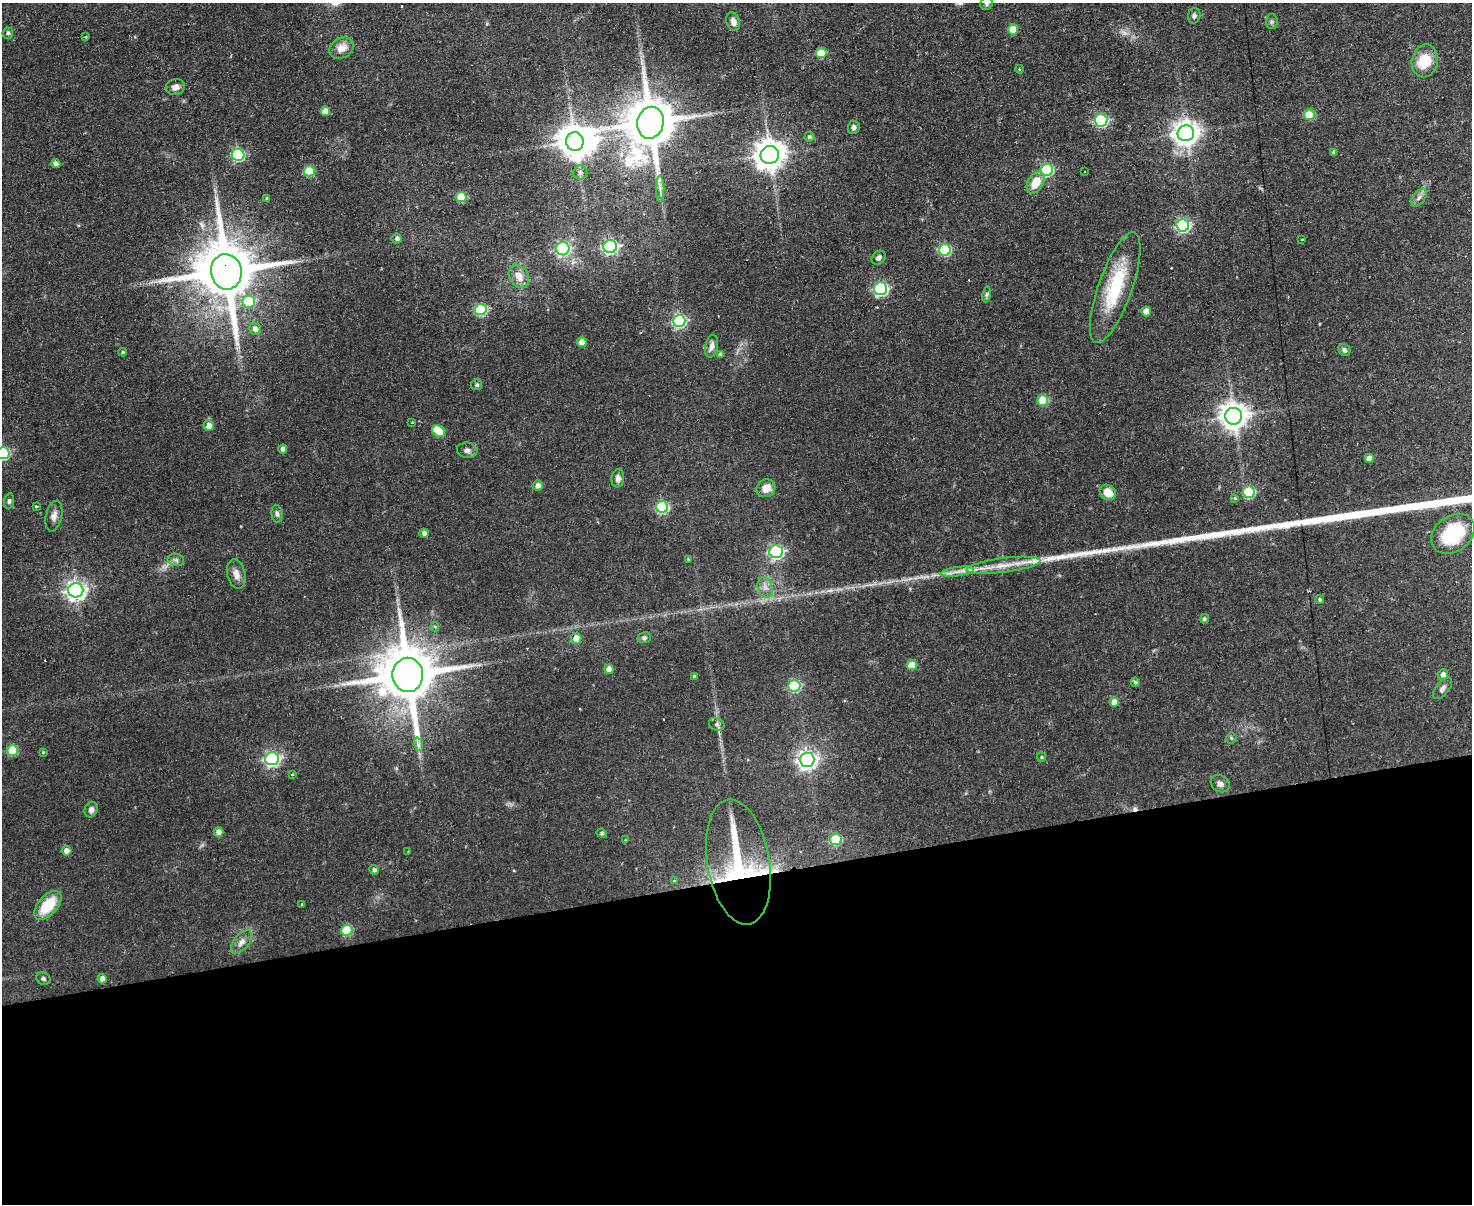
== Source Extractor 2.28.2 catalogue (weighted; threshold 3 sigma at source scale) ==
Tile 11 of 3 x 4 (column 2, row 4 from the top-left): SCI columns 1714-3183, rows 1-1202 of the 4782 x 4810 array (HDU 1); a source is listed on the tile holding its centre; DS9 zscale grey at full resolution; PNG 1474 x 1206 px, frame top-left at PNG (2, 3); each listed source drawn as its Kron ellipse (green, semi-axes under 4 px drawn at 4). Shown black and unused: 27% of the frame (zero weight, under 2 of 3 exposures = <1% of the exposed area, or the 3 px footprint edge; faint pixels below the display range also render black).
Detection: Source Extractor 2.28.2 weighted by HDU 2 'WHT'; one run over the whole footprint, this tile lists its part. Background 0.0587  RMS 0.0058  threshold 0.0261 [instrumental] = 3 sigma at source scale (4.5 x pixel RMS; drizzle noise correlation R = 1.50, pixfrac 1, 0.05/0.05 arcsec/px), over >= 5 px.
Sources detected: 132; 1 inside a brighter object's white glare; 5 cosmic-ray / hot-pixel residue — neither listed nor drawn; the other 126 listed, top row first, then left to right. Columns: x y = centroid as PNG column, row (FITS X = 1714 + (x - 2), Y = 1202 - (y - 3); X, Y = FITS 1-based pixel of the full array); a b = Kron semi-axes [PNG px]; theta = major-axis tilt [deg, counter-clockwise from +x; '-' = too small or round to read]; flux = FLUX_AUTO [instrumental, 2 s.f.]
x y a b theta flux
987 3 7 6 - 1.2
1194 16 8 6 75 1.5
1272 21 7 6 - 1.2
733 22 9 6 -69 3.4
1013 30 5 5 - 13
8 33 5 5 - 1.5
86 37 4 3 - 0.49
342 48 13 10 29 6.1
821 53 5 5 - 16
1425 61 16 13 78 15
1019 69 4 3 - 0.53
175 87 10 7 16 3.4
325 111 4 4 - 5.1
1309 115 5 5 - 19
1101 120 6 6 - 77
650 123 16 13 78 3200
853 127 7 6 - 1.6
1186 133 8 8 - 600
809 137 5 5 - 1.4
575 142 9 8 - 1100
1334 153 4 3 - 1.6
238 155 6 6 - 76
770 155 9 9 - 860
56 164 4 4 - 2.6
1047 170 6 6 - 60
309 171 5 5 - 22
1084 171 3 2 - 0.52
580 173 7 7 - 1.8
1036 183 12 7 59 10
660 189 13 2 90 1.9
461 197 5 5 - 20
1419 198 10 6 52 2.2
267 199 4 4 - 1.1
1183 225 6 6 - 100
397 238 5 5 - 1.7
1302 240 3 2 - 0.83
610 247 7 6 - 140
563 249 6 6 - 95
945 250 6 6 - 52
879 258 8 6 41 2.1
226 272 18 15 -79 4500
519 276 12 9 -57 5.6
1115 288 58 17 70 37
881 289 6 6 - 97
986 294 8 4 81 1.1
249 301 6 6 - 25
481 309 6 5 - 50
1146 311 5 5 - 5.8
679 321 6 6 - 100
255 329 6 5 - 2.9
582 342 5 4 - 6.7
712 346 11 6 79 2.8
1344 350 6 5 - 1.6
123 352 4 3 - 0.72
720 354 4 4 - 1.3
477 385 5 5 - 1.3
1043 400 5 5 - 26
1234 416 8 8 - 690
412 423 3 2 - 0.46
209 426 5 5 - 4.5
438 431 7 5 -33 17
283 449 4 4 - 2.3
467 450 10 7 -8 2.4
3 453 6 6 - 59
1369 458 5 4 - 6.1
618 478 9 6 84 2.6
538 486 5 5 - 2.7
766 488 9 8 - 6.7
1108 492 9 7 -36 8.4
1249 492 6 6 - 45
1235 498 3 3 - 1.2
9 501 8 5 82 1.4
36 506 3 3 - 1.6
662 507 6 6 - 66
277 514 9 5 -82 1.5
54 516 15 8 77 3.3
424 533 5 4 - 3.2
1453 534 24 17 37 30
776 552 7 6 - 120
688 559 3 3 - 0.53
176 560 8 6 -12 1.9
1003 565 37 7 7 11
957 572 17 4 8 4.2
236 574 15 9 -76 4.1
765 587 10 7 -70 3.3
76 590 7 7 - 310
1320 600 4 4 - 1.2
1204 619 5 4 - 1.2
435 627 5 4 - 1.2
576 638 5 5 - 6
644 638 7 5 10 1.3
912 665 5 5 - 12
609 669 5 4 - 5.7
1443 674 5 5 - 2.7
408 675 17 15 89 4300
694 676 3 3 - 0.8
1135 682 5 4 - 1.1
794 686 6 6 - 51
1442 688 13 6 50 2
1114 702 5 4 - 6.4
717 724 8 6 -25 1.6
1231 738 5 5 - 0.77
418 744 7 4 -72 1.5
13 750 5 5 - 28
43 752 3 3 - 0.59
1041 757 5 4 - 0.73
272 759 7 6 - 140
807 760 7 7 - 300
292 774 3 3 - 0.65
1220 784 10 8 -30 2.6
91 810 8 6 62 2.1
218 832 5 4 - 3.6
602 833 5 4 - 0.82
836 839 6 5 - 35
626 840 3 3 - 1.7
66 851 5 5 - 4.2
408 851 3 2 - 0.43
738 862 63 31 -80 89
374 870 5 4 - 1.5
674 880 4 3 - 0.72
302 904 4 3 - 0.49
48 905 17 9 49 18
347 930 5 5 - 29
241 942 14 7 50 3.9
43 979 7 6 - 1.2
102 979 4 4 - 3.6
Overlapping masked pixels (flux is a lower limit): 4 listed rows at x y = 770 155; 226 272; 408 675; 738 862
Isophote crosses this tile's border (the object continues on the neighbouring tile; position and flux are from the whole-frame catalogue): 2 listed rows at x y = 987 3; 3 453
Unlisted compact peaks at least as high as the median listed source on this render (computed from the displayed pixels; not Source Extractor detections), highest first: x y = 1051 558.